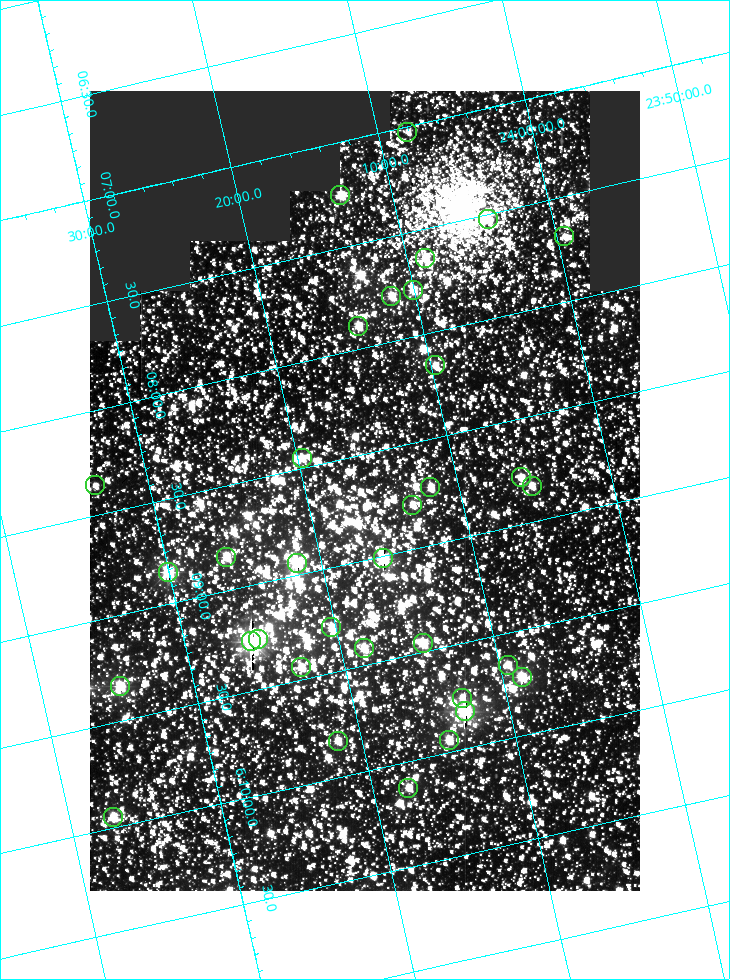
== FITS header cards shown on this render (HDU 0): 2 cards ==
NAXIS1  =                  550
NAXIS2  =                  800

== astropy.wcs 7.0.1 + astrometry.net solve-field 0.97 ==
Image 550 x 800 px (HDU 0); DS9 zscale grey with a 90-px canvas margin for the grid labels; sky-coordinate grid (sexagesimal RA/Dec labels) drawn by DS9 from the SOLVED WCS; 34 Tycho-2 reference stars matched to detected sources circled (green)
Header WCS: RA---TAN/DEC--TAN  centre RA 06:08:40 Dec +24:16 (92.17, +24.27 deg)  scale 3.97 arcsec/px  FOV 36.4' x 53.0'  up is -103 deg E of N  parity normal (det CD < 0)
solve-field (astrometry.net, Tycho-2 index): VERIFIED the header's WCS against the Tycho-2 star catalogue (verified at 3 index scales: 18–31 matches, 0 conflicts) and refined it, rather than solving blind
Solved WCS: RA---TAN-SIP/DEC--TAN-SIP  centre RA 06:08:40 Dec +24:16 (92.17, +24.27 deg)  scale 3.98 arcsec/px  FOV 36.4' x 53.0'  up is -103 deg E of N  parity normal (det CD < 0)
The solver's refit moves the header's centre by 0.092 arcsec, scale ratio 1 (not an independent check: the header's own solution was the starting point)
Tycho-2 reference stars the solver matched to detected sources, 34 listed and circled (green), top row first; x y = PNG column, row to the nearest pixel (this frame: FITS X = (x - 90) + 1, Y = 800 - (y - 91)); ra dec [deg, ICRS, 3 dp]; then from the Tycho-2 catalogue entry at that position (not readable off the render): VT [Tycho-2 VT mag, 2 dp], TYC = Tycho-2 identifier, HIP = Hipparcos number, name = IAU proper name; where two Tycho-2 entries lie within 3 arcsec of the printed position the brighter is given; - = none
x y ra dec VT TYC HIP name
407 132 91.756 +24.135 11.55 1864-383-1 - -
340 195 91.813 +24.222 9.50 1864-951-1 - -
488 219 91.882 +24.069 10.67 1864-1197-1 - -
564 236 91.922 +23.991 11.04 1864-773-1 - -
425 258 91.910 +24.147 9.81 1864-677-1 - -
413 290 91.945 +24.168 9.83 1864-545-1 - -
391 296 91.946 +24.193 9.49 1864-879-1 - -
358 326 91.972 +24.235 9.87 1864-607-1 - -
435 365 92.040 +24.163 9.97 1864-387-1 - -
302 458 92.113 +24.329 10.09 1877-692-1 - -
521 477 92.195 +24.097 9.91 1877-1306-1 - -
95 485 92.090 +24.558 11.22 1868-1493-1 - -
532 486 92.208 +24.088 10.02 1877-898-1 - -
430 487 92.182 +24.197 9.90 1877-42-1 - -
412 505 92.198 +24.221 10.14 1877-234-1 - -
226 557 92.210 +24.434 9.33 1881-345-1 - -
383 558 92.254 +24.266 8.73 1877-224-1 - -
297 563 92.236 +24.360 8.19 1877-300-1 29148 -
168 572 92.212 +24.501 8.67 1881-93-1 - -
331 627 92.321 +24.338 9.42 1877-884-1 - -
258 639 92.315 +24.419 9.14 1881-15-1 - -
251 641 92.316 +24.428 7.55 1881-1595-1 - -
423 643 92.364 +24.244 8.80 1877-1589-1 - -
364 648 92.355 +24.308 9.21 1877-702-1 - -
508 665 92.412 +24.157 10.23 1877-766-1 - -
301 667 92.360 +24.380 9.69 1881-496-1 - -
522 677 92.431 +24.145 8.75 1877-16-1 - -
120 686 92.334 +24.580 8.60 1881-81-1 - -
462 698 92.439 +24.215 10.07 1877-154-1 - -
465 711 92.456 +24.215 7.57 1877-1484-1 - -
449 740 92.485 +24.239 9.49 1877-1276-1 - -
338 741 92.457 +24.359 9.75 1877-1432-1 - -
408 788 92.531 +24.294 10.40 1877-334-1 - -
113 817 92.487 +24.619 9.38 1881-1542-1 - -